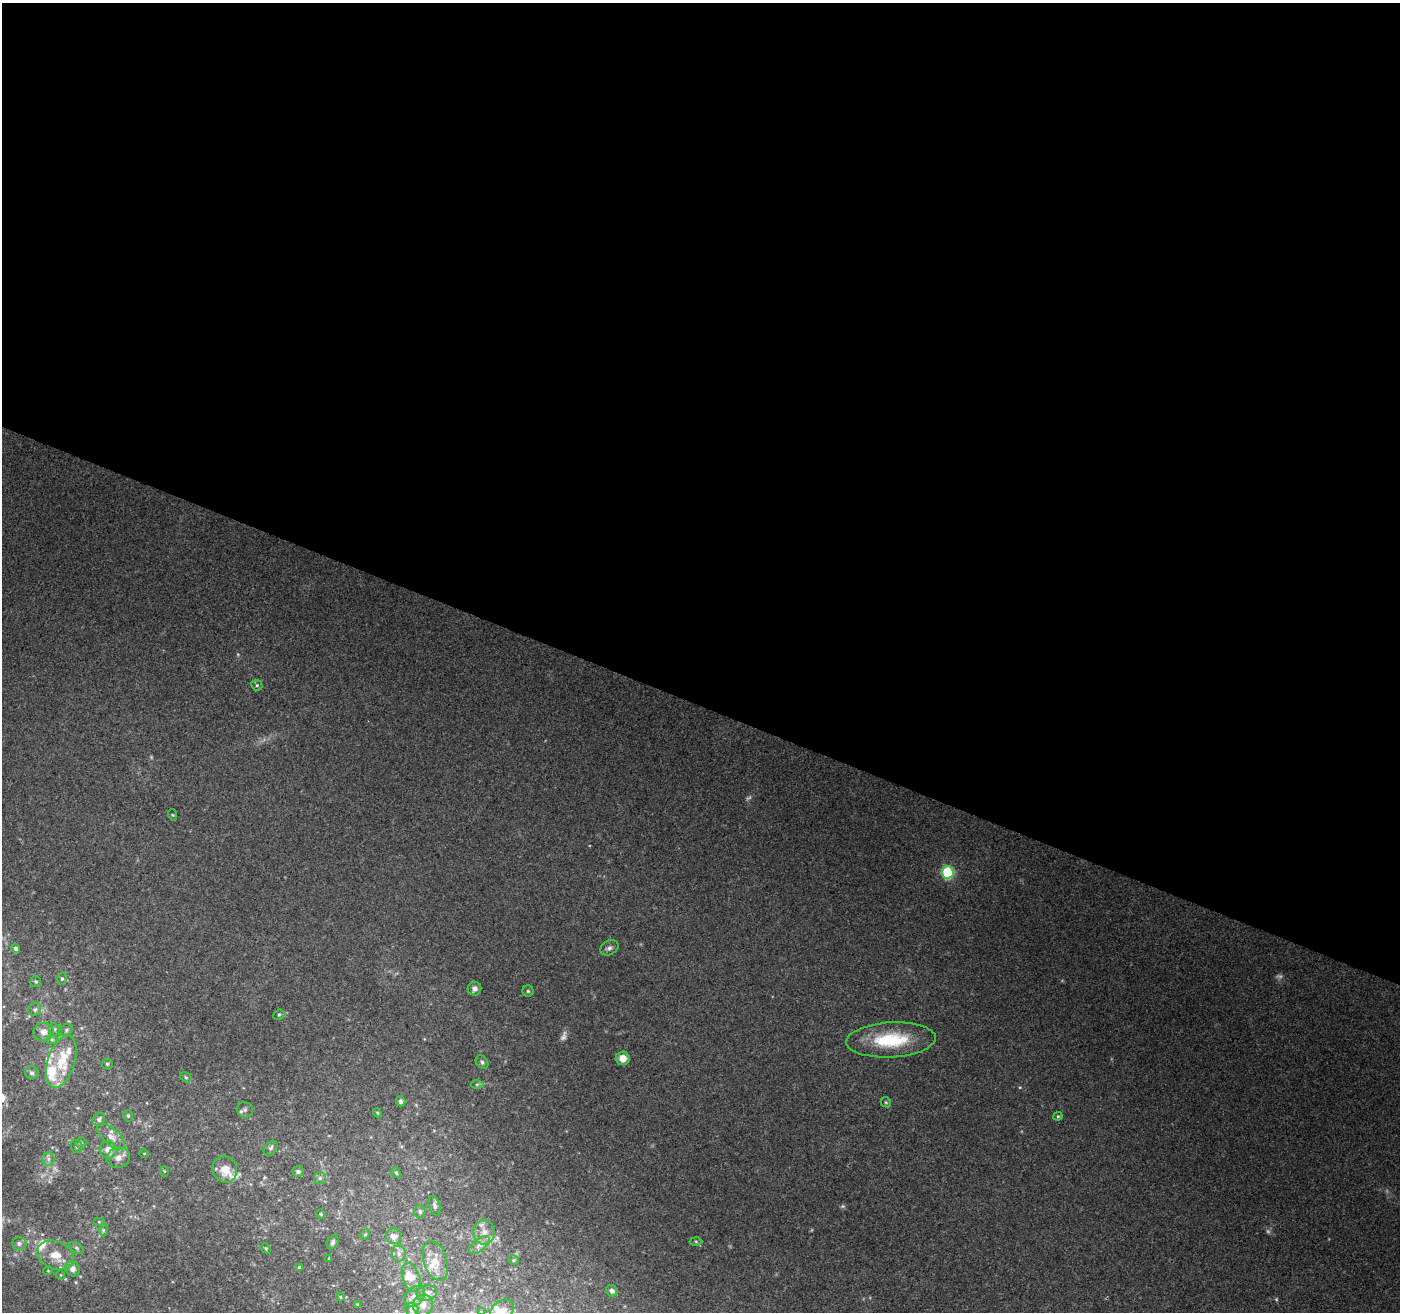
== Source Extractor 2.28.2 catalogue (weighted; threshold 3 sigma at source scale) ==
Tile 3 of 4 x 4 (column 3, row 1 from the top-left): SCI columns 2805-4202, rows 4206-5515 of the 5599 x 5725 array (HDU 1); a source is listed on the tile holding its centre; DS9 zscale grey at full resolution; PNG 1402 x 1314 px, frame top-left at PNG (2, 3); each listed source drawn as its Kron ellipse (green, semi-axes under 4 px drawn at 4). Shown black and unused: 54% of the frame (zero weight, under 3 of 4 exposures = <1% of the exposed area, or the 3 px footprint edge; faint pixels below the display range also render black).
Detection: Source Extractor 2.28.2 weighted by HDU 2 'WHT'; one run over the whole footprint, this tile lists its part. Background 0.28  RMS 0.0087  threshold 0.0391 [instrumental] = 3 sigma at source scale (4.5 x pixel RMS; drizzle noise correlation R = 1.50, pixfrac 1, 0.0396/0.0396 arcsec/px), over >= 5 px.
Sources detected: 97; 6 too faint to see at this stretch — neither listed nor drawn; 15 inside a brighter listed object's ellipse — not listed separately; the other 76 listed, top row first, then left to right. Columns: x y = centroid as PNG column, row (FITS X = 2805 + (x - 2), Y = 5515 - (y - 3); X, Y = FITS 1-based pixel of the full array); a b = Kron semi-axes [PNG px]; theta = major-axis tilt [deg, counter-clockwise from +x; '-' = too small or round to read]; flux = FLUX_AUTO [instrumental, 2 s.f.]
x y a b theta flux
257 685 6 5 - 1.5
173 815 6 3 -70 0.88
948 872 6 6 - 97
16 948 5 4 - 2.6
609 948 10 7 29 3.2
62 978 6 5 - 1.8
36 981 5 5 - 1.5
474 989 7 7 - 3.4
528 991 5 5 - 1.5
35 1009 7 6 - 2.2
279 1015 6 5 - 1.3
54 1029 6 5 - 1.9
66 1030 7 5 34 1.9
44 1032 10 9 - 6.4
52 1039 6 4 -1 1.5
891 1040 45 17 3 51
623 1058 7 7 - 9.3
61 1062 27 13 72 23
482 1062 7 5 -47 2.1
107 1064 5 5 - 1.5
32 1073 7 6 - 2.5
186 1077 6 4 -30 1.3
477 1084 6 4 1 1.4
401 1101 5 4 - 3
886 1102 5 4 - 1.2
245 1110 8 7 - 2.4
377 1113 5 4 - 0.98
128 1116 6 4 -74 1.4
1058 1116 4 4 - 0.99
99 1119 7 5 50 2.6
111 1137 17 8 -42 7.3
81 1143 5 5 - 1.4
77 1147 6 5 - 1.4
270 1148 8 5 52 2.1
108 1150 9 8 - 8
144 1153 5 3 - 0.65
118 1158 11 10 - 6.6
48 1159 6 6 - 2.5
225 1169 13 12 - 14
164 1171 5 3 - 0.79
298 1171 6 5 - 2.4
396 1173 5 4 - 1.3
320 1178 6 6 - 2.4
435 1206 10 5 -72 2.5
420 1211 6 6 - 2.1
321 1214 5 4 - 0.94
99 1222 6 4 0 1.1
103 1230 6 4 90 1.5
484 1232 12 10 -90 8.2
365 1234 5 4 - 1.3
394 1236 8 7 - 8.1
696 1241 6 4 -2 1.3
333 1242 7 5 63 2.4
19 1243 7 6 - 3
479 1245 12 6 39 4.4
76 1248 8 4 -34 1.7
266 1248 5 4 - 1.2
399 1253 8 7 - 3.7
56 1255 19 14 -23 16
329 1259 4 3 - 0.98
513 1260 5 4 - 1.2
435 1261 20 11 -72 14
299 1267 4 3 - 0.96
72 1269 8 7 - 5
48 1271 5 3 - 0.66
61 1275 5 3 - 0.63
411 1277 15 8 -71 11
612 1291 6 5 - 3.1
427 1293 10 7 15 6.3
415 1296 12 8 45 6.3
340 1297 4 4 - 0.88
358 1305 4 3 - 1.2
423 1305 11 10 - 7.1
412 1309 7 6 - 3.2
502 1310 13 9 37 6.8
482 1312 4 3 - 0.81
Isophote crosses this tile's border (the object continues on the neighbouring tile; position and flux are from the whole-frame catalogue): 2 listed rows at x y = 502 1310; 482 1312